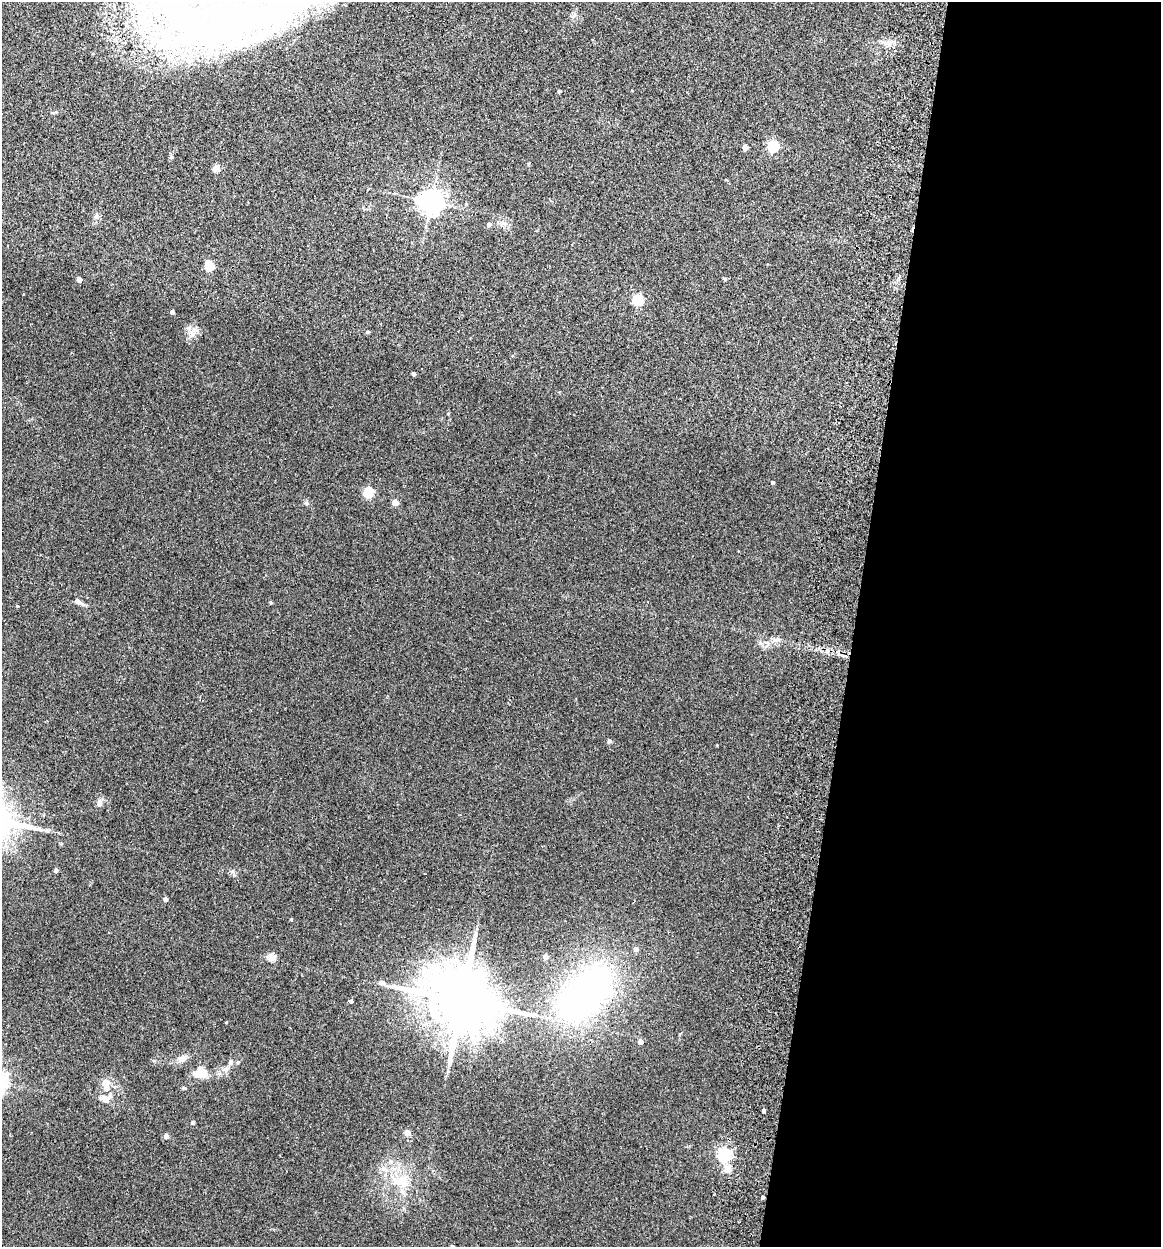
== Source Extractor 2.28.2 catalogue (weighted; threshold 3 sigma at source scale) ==
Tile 12 of 4 x 4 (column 4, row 3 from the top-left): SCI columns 3656-4814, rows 1259-2503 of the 5112 x 5007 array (HDU 1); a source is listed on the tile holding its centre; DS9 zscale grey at full resolution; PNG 1163 x 1249 px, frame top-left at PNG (2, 2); no overlay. Shown black and unused: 26% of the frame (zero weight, under 2 of 3 exposures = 3% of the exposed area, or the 3 px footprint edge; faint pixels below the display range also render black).
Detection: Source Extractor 2.28.2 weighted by HDU 2 'WHT'; one run over the whole footprint, this tile lists its part. Background 0.0477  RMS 0.0086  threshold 0.0386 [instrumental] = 3 sigma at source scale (4.5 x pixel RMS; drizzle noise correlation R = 1.50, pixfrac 1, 0.05/0.05 arcsec/px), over >= 5 px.
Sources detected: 65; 3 inside a brighter object's white glare — not listed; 6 inside a brighter listed object's ellipse — not listed separately; the other 56 listed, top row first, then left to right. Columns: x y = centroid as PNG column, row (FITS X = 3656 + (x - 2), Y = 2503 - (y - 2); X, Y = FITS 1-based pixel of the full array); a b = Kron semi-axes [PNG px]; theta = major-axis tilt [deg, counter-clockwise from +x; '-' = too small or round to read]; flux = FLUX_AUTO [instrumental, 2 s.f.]
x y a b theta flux
263 15 83 25 31 140
177 16 125 43 -39 240
559 91 3 3 - 1.2
773 146 5 5 - 73
745 148 4 4 - 8.1
171 157 6 4 -73 1
216 168 4 4 - 14
431 201 7 7 - 730
466 204 4 4 - 0.8
96 216 10 5 80 2.5
489 224 4 4 - 2.9
209 266 5 5 - 34
79 279 4 4 - 7.1
725 279 4 3 - 1.2
638 300 5 5 - 64
172 312 4 4 - 1.8
193 330 9 6 20 4
367 332 5 4 - 0.85
413 374 4 3 - 2.3
773 483 4 4 - 1.5
368 492 5 5 - 50
307 503 6 4 -90 1.2
395 503 4 4 - 11
78 602 12 5 -25 3.7
17 606 4 3 - 0.62
760 643 5 5 - 1.6
609 741 5 4 - 2.2
99 803 9 7 87 3
40 829 9 4 -23 2.3
56 870 4 4 - 2.5
165 899 4 4 - 3.1
291 919 3 3 - 0.82
636 949 5 5 - 3.5
272 957 4 4 - 25
545 957 5 4 - 4.7
381 983 10 6 -1 3.1
585 993 51 30 46 330
461 1000 18 15 -21 8200
351 1001 4 3 - 2.3
640 1042 5 4 - 3.8
182 1058 12 8 21 5
231 1062 8 6 70 2.6
449 1064 7 4 -90 1.6
226 1069 8 6 23 2.9
201 1073 16 12 -2 14
106 1088 14 9 -72 6.7
763 1111 4 3 - 8.2
193 1122 4 4 - 2.4
407 1133 4 4 - 11
166 1136 4 4 - 4
724 1154 6 5 - 150
390 1161 6 4 -72 1.6
728 1169 5 4 - 16
401 1182 27 17 -7 23
763 1197 3 3 - 1.3
452 1246 3 3 - 0.84
Isophote crosses this tile's border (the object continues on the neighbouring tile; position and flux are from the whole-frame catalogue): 2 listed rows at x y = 177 16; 452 1246
Unlisted compact peaks at least as high as the median listed source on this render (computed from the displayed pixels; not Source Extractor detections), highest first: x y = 226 1022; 271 603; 233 871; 154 1061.